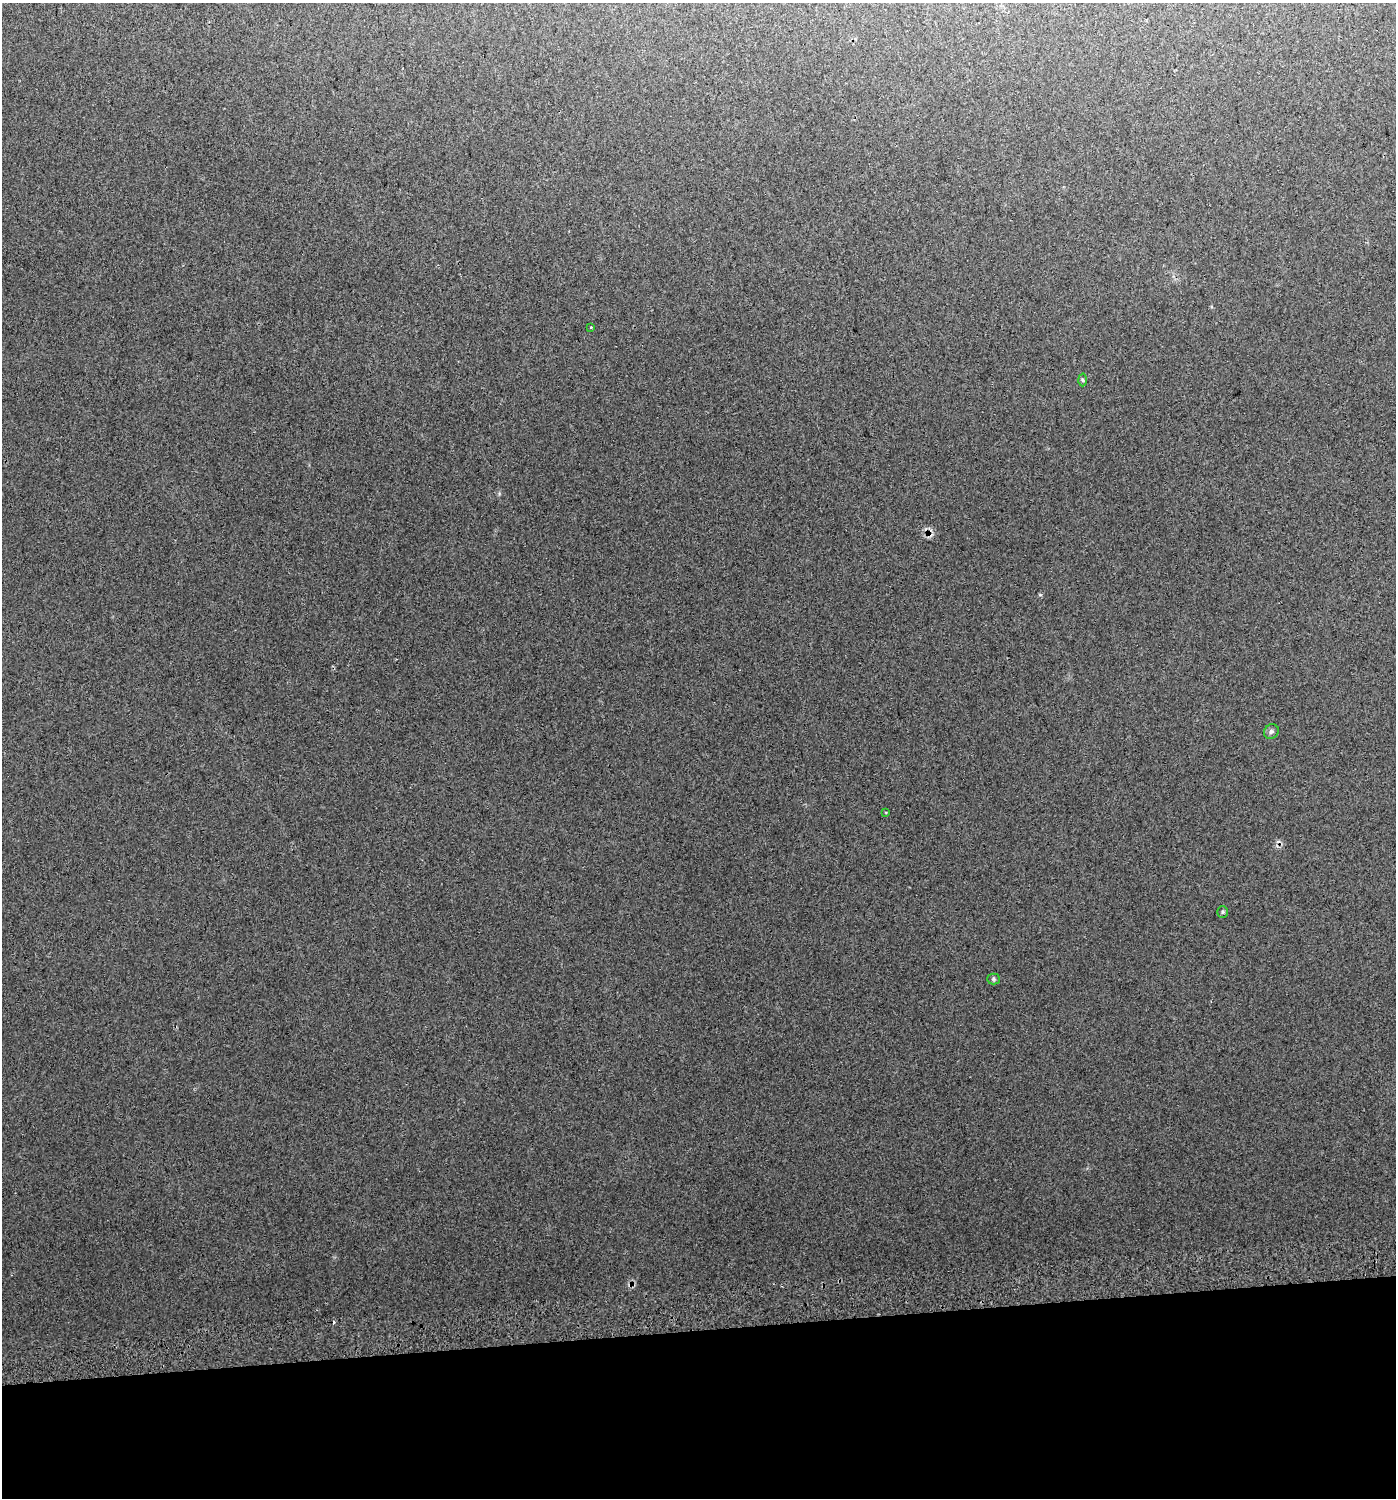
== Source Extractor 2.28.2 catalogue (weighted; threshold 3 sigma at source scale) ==
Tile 8 of 3 x 3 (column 2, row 3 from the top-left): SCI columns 1440-2833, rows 41-1536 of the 4231 x 4570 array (HDU 1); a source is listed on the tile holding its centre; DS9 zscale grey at full resolution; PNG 1398 x 1500 px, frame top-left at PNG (2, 3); each listed source drawn as its Kron ellipse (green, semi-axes under 4 px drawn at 4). Shown black and unused: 11% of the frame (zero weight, under 2 of 3 exposures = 5% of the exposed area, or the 3 px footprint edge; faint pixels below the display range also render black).
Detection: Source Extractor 2.28.2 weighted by HDU 2 'WHT'; one run over the whole footprint, this tile lists its part. Background 0.034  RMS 0.012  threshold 0.0541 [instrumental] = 3 sigma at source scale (4.5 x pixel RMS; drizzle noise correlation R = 1.50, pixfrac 1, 0.0396/0.0396 arcsec/px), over >= 5 px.
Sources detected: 9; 3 cosmic-ray / hot-pixel residue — neither listed nor drawn; the other 6 listed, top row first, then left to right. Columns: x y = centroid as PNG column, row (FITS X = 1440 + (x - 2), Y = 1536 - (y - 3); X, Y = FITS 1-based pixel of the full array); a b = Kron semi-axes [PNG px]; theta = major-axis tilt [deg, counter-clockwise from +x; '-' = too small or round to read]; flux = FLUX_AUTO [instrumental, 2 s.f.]
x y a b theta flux
591 327 4 3 - 1.2
1082 380 6 4 -88 1.6
1271 732 8 6 44 2.9
886 812 3 2 - 0.95
1223 912 6 5 - 1.8
993 979 6 5 - 2